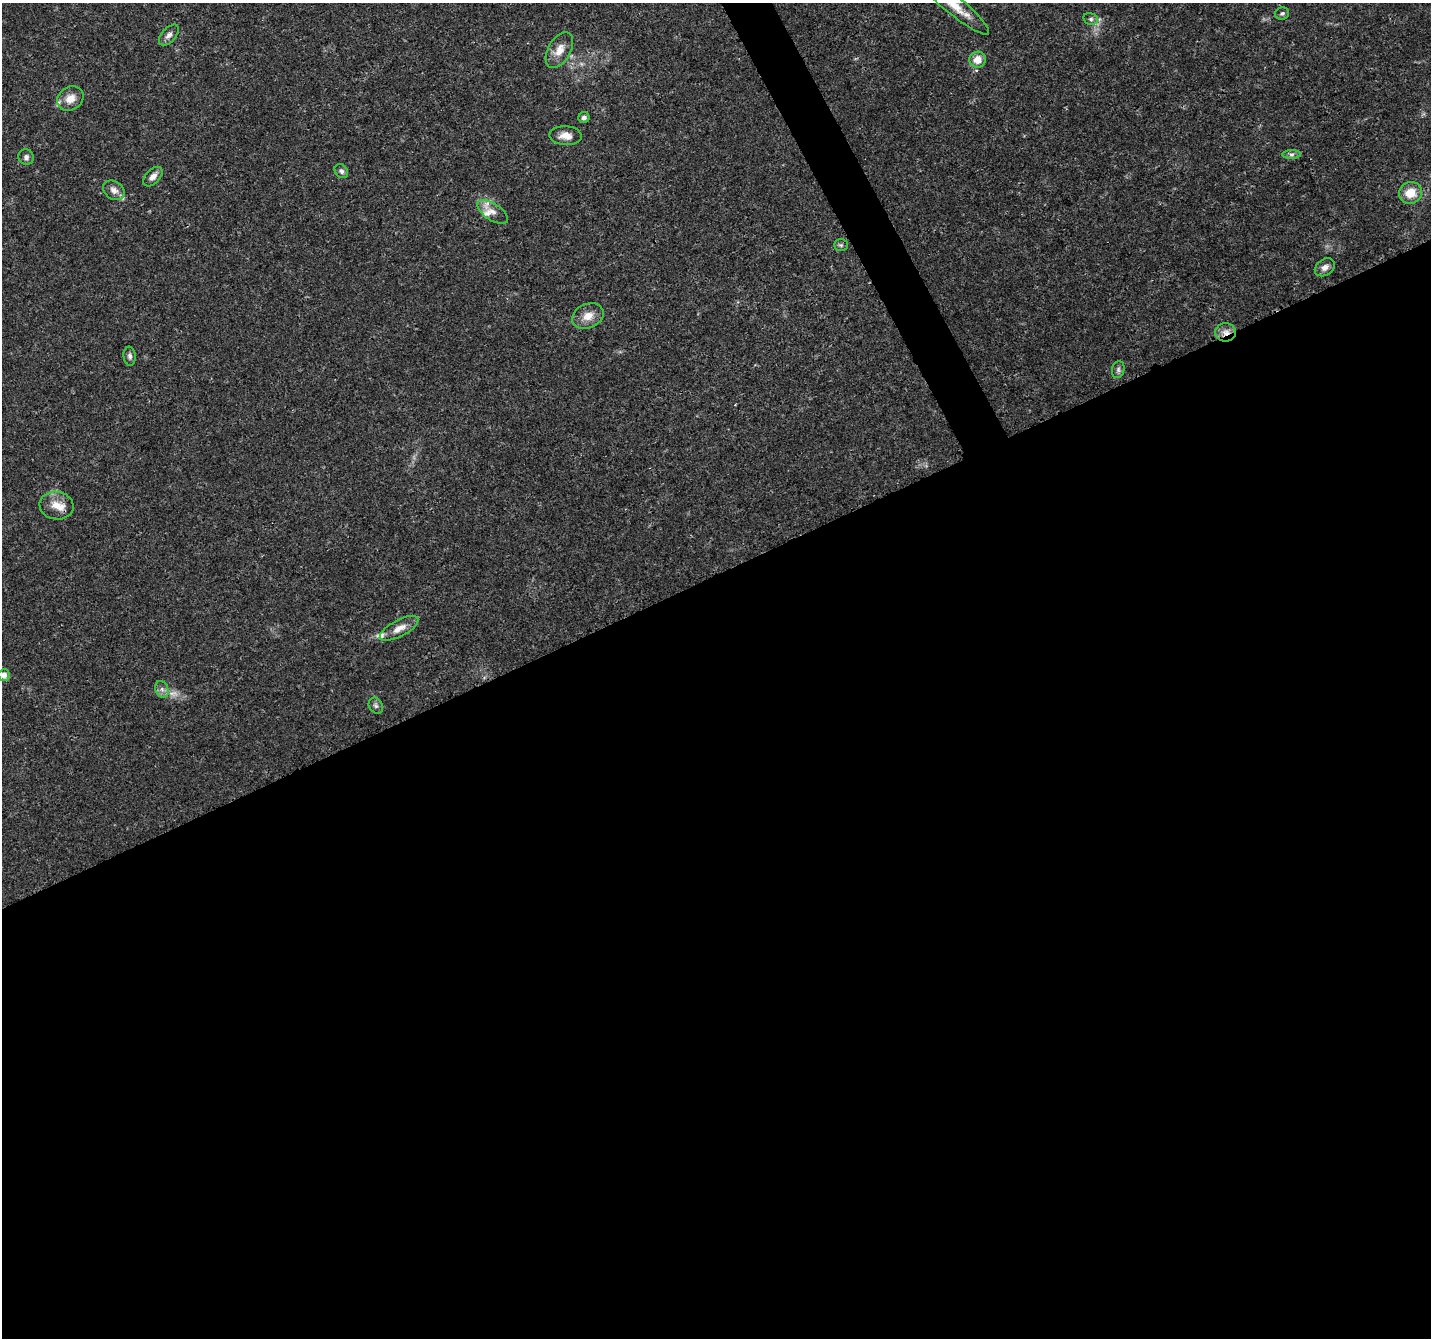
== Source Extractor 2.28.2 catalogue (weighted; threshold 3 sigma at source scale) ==
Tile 15 of 4 x 4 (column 3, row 4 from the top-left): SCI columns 2864-4292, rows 100-1435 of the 5728 x 5603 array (HDU 1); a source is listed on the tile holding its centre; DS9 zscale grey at full resolution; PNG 1433 x 1340 px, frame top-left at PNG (2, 3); each listed source drawn as its Kron ellipse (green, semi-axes under 4 px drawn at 4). Shown black and unused: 58% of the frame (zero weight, under 3 of 4 exposures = <1% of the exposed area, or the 3 px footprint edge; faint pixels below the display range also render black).
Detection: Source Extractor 2.28.2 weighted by HDU 2 'WHT'; one run over the whole footprint, this tile lists its part. Background 0.0255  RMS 0.0019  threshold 0.00867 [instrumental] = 3 sigma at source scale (4.5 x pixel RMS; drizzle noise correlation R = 1.50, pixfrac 1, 0.0396/0.0396 arcsec/px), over >= 5 px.
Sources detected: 32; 1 too faint to see at this stretch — neither listed nor drawn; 4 inside a brighter listed object's ellipse — not listed separately; the other 27 listed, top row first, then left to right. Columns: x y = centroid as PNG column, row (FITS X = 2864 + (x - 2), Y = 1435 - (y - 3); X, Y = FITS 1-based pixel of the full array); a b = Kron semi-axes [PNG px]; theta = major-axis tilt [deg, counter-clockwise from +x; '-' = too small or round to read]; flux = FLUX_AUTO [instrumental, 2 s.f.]
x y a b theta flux
952 3 47 9 -40 5.2
1282 13 7 6 - 0.44
1091 19 7 6 - 0.51
169 35 12 7 48 0.99
559 50 19 11 61 2.4
978 60 8 8 - 2.2
70 99 14 11 35 2.3
584 118 5 5 - 0.64
565 136 16 9 -3 1.9
1291 154 9 4 0 0.53
26 157 8 7 - 0.69
341 171 7 6 - 0.58
153 177 12 7 45 1.2
114 190 11 9 -35 1.3
1411 193 12 10 20 3.6
493 212 17 8 -32 1.8
841 245 7 5 -1 0.37
1325 267 11 8 35 1.2
588 316 16 12 23 2.3
1226 332 10 9 - 1.5
130 356 9 6 -83 0.58
1118 370 8 6 77 0.57
56 506 17 14 -9 2.7
399 628 21 8 28 2.1
4 675 6 5 - 1.1
162 689 8 6 -69 0.77
376 706 8 6 -57 0.56
Overlapping masked pixels (flux is a lower limit): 1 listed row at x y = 1226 332
Isophote crosses this tile's border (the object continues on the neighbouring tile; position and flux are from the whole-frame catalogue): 2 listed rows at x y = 952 3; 4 675